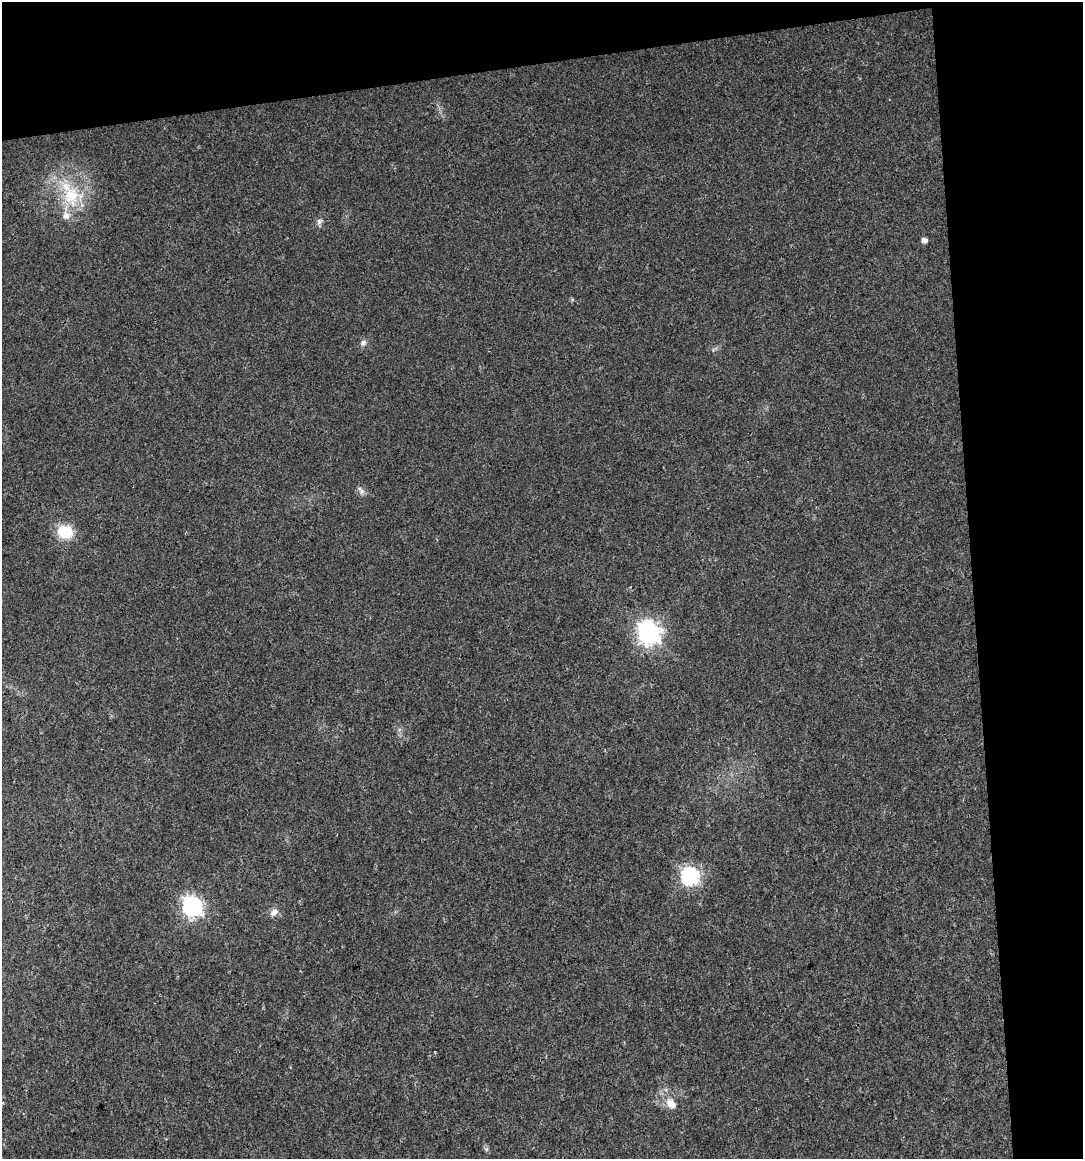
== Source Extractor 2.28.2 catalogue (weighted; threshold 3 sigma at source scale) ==
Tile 2 of 2 x 2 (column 2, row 1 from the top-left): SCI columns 1108-2188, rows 1158-2314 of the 2202 x 2314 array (HDU 1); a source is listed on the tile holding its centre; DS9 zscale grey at full resolution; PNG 1085 x 1161 px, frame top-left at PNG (2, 2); no overlay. Shown black and unused: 16% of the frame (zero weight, under 3 of 5 exposures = <1% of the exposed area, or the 3 px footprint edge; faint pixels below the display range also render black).
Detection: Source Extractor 2.28.2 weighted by HDU 2 'WHT'; one run over the whole footprint, this tile lists its part. Background 0.0126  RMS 0.0034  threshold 0.0154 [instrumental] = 3 sigma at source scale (4.5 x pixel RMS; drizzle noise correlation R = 1.50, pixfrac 1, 0.0396/0.0396 arcsec/px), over >= 5 px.
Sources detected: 13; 1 inside a brighter listed object's ellipse — not listed separately; the other 12 listed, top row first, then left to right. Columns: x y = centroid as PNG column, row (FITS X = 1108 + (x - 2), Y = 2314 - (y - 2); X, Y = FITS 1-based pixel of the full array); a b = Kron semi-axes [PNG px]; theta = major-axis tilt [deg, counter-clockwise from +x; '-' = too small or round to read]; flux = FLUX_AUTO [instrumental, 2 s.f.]
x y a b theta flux
71 196 25 22 55 14
319 221 8 6 -89 1
924 240 5 4 - 1.8
363 343 8 7 - 1.1
361 490 13 5 -51 1.2
65 532 18 14 -17 9.1
649 633 8 8 - 230
690 876 7 7 - 93
192 906 8 7 - 140
274 912 12 8 37 1.9
2 1103 5 3 - 0.3
671 1104 14 10 -43 3.3
Isophote crosses this tile's border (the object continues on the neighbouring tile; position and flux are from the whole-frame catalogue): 1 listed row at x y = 2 1103